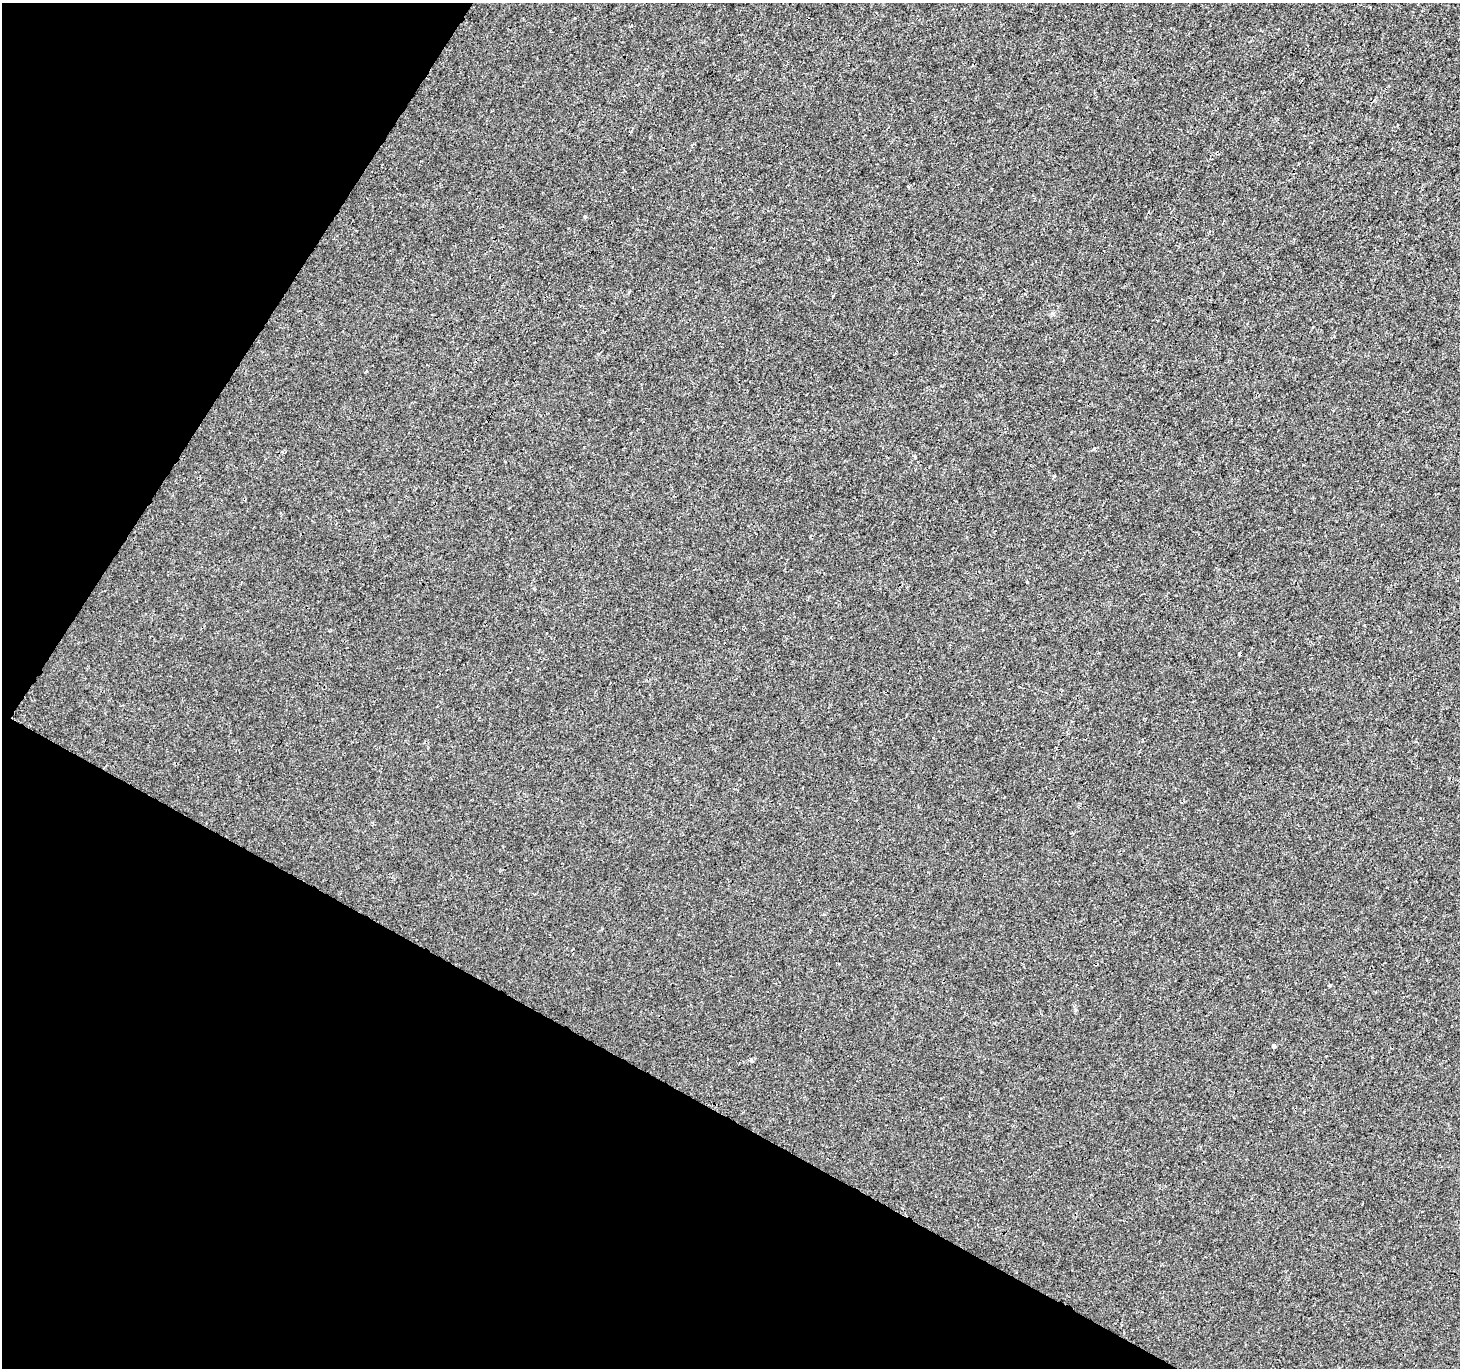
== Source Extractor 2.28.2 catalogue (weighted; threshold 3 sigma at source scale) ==
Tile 9 of 4 x 4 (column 1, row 3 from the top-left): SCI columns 1-1458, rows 1562-2927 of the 5840 x 5921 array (HDU 1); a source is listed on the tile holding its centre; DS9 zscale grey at full resolution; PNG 1462 x 1370 px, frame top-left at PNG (2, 3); no overlay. Shown black and unused: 28% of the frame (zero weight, under 3 of 4 exposures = <1% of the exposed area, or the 3 px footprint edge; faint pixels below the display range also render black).
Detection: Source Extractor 2.28.2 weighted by HDU 2 'WHT'; one run over the whole footprint, this tile lists its part. Background 4.50e-04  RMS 0.0016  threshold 0.00725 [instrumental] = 3 sigma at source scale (4.5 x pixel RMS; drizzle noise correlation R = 1.50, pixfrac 1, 0.0396/0.0396 arcsec/px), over >= 5 px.
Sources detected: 6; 1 cosmic-ray / hot-pixel residue — not listed; the other 5 listed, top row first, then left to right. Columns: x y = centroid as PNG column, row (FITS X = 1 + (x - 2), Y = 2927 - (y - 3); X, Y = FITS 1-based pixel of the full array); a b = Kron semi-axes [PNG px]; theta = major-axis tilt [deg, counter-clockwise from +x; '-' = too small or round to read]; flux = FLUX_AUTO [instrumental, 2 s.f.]
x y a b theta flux
585 217 5 4 - 0.17
1054 476 4 2 - 0.2
1330 985 3 3 - 0.34
1274 1046 5 4 - 0.32
751 1060 5 4 - 0.27